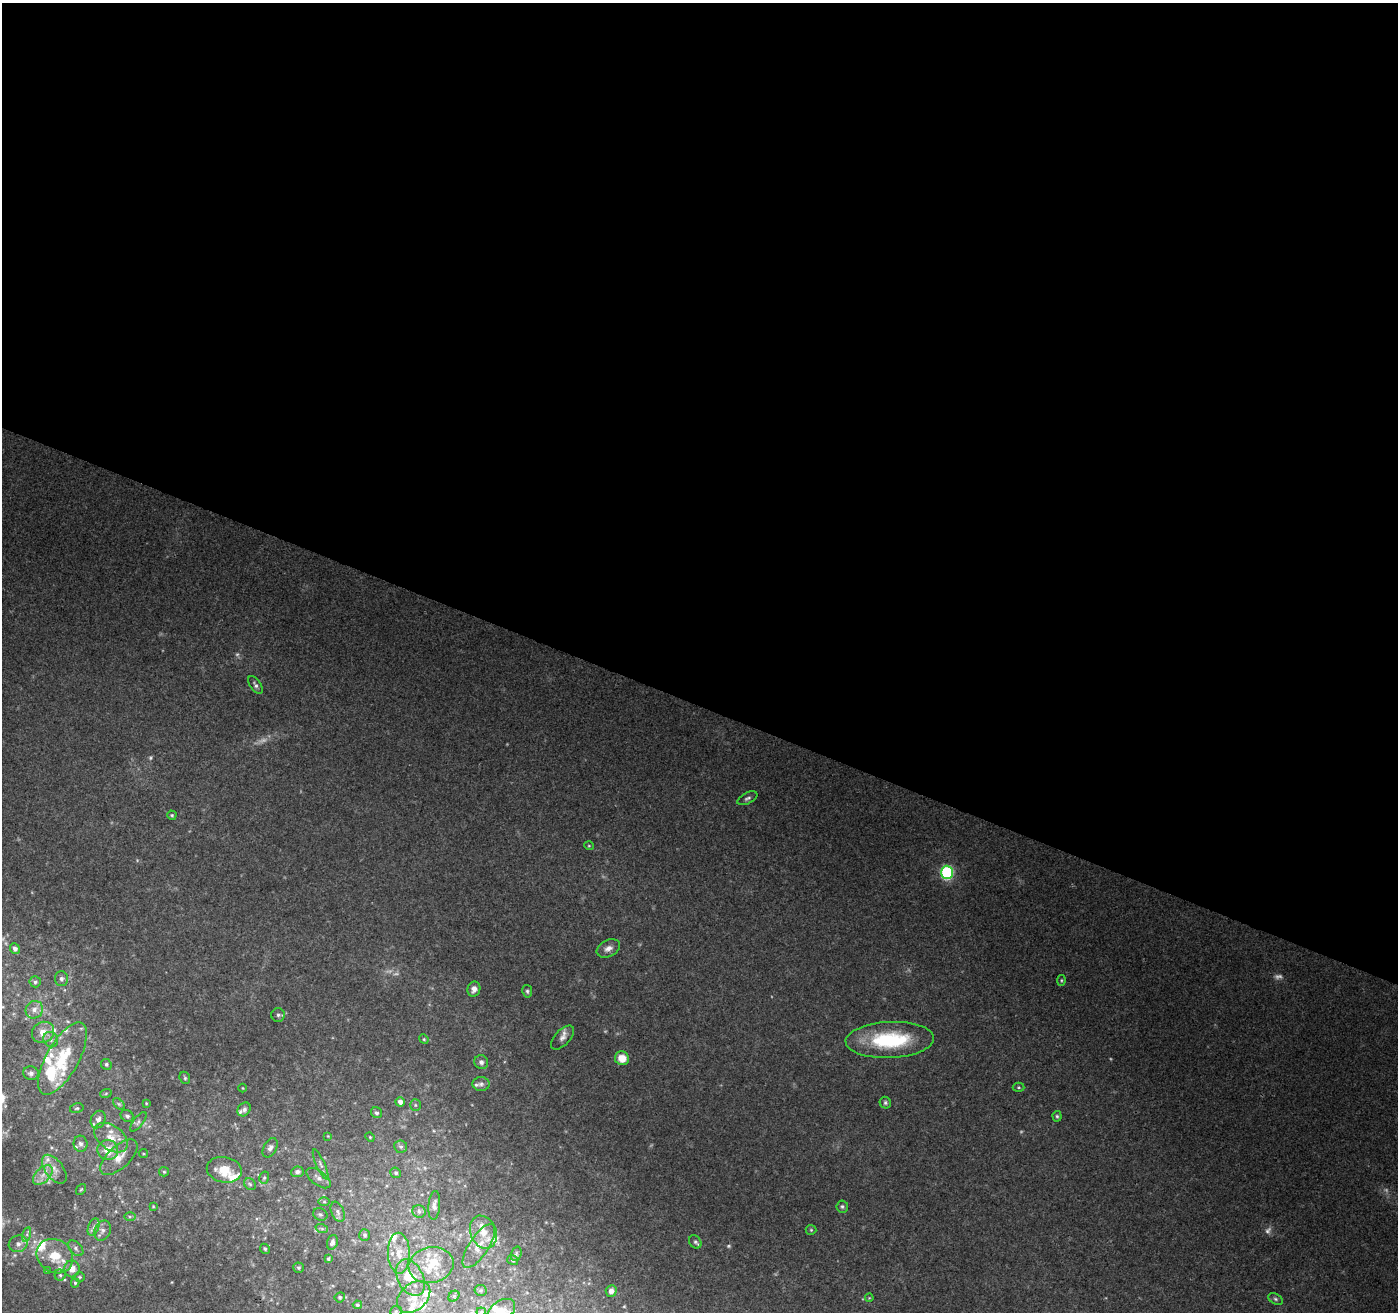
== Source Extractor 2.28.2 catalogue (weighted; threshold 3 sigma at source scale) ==
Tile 3 of 4 x 4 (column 3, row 1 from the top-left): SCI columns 2807-4202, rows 4206-5515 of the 5600 x 5726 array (HDU 1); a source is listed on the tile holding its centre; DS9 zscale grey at full resolution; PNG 1400 x 1314 px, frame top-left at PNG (2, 3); each listed source drawn as its Kron ellipse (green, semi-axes under 4 px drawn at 4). Shown black and unused: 54% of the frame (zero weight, under 3 of 4 exposures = <1% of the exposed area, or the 3 px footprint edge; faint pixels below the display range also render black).
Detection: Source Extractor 2.28.2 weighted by HDU 2 'WHT'; one run over the whole footprint, this tile lists its part. Background 0.128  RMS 0.006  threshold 0.027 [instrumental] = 3 sigma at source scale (4.5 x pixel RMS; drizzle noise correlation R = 1.50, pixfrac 1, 0.0396/0.0396 arcsec/px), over >= 5 px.
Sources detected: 152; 10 too faint to see at this stretch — neither listed nor drawn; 36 inside a brighter listed object's ellipse — not listed separately; the other 106 listed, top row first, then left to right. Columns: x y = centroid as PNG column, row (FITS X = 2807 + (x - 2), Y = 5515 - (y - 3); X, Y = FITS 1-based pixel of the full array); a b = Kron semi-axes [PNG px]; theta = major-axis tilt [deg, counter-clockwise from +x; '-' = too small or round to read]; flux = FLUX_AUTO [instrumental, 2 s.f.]
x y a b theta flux
255 685 10 5 -56 1.8
747 798 11 5 27 1.8
172 815 5 4 - 0.87
589 846 5 3 - 0.54
947 872 6 6 - 97
608 948 12 8 27 3.9
15 949 5 5 - 2.5
61 979 7 6 - 2.3
1061 980 5 4 - 0.73
35 982 5 5 - 1.4
474 989 7 6 - 3.4
527 991 6 5 - 1.2
34 1010 9 8 - 3.8
278 1015 7 7 - 1.6
43 1032 11 10 - 6.6
562 1038 14 7 47 3.7
424 1039 5 4 - 0.84
51 1040 8 7 - 2.2
890 1040 44 18 3 51
62 1058 40 16 61 29
622 1058 7 7 - 9.1
481 1062 7 6 - 2.1
106 1064 6 5 - 1.3
31 1073 8 6 -11 2.2
185 1078 6 5 - 1
481 1084 8 7 - 2
1019 1087 6 4 -2 0.84
243 1088 4 3 - 0.47
106 1093 6 3 20 0.73
400 1102 4 4 - 2.8
146 1103 4 4 - 0.64
885 1103 6 5 - 1.2
119 1104 7 4 -44 1
415 1105 6 5 - 0.89
77 1108 7 5 14 1.1
244 1109 7 6 - 1.7
376 1113 6 5 - 1.3
127 1116 7 5 -35 1.6
1057 1116 5 4 - 1
98 1119 9 7 66 3.2
138 1122 12 5 52 1.6
328 1136 4 4 - 0.47
370 1137 5 4 - 0.61
111 1138 19 12 -37 9
80 1144 8 7 - 1.9
401 1147 6 6 - 1.4
270 1148 10 6 61 2.4
108 1150 10 10 - 9.6
143 1154 4 2 - 0.57
119 1157 23 11 43 8.8
321 1164 16 4 -66 2.2
54 1169 16 9 -54 5.4
224 1170 18 12 -11 14
164 1172 5 4 - 0.77
297 1172 6 5 - 2.4
396 1173 6 5 - 1.2
43 1175 12 7 46 4.6
264 1178 6 5 - 1.1
319 1178 14 7 -37 3.5
250 1184 6 5 - 1.3
81 1189 6 4 52 0.71
324 1202 6 4 -1 0.91
434 1205 14 6 85 2.9
153 1206 4 3 - 0.55
842 1206 6 6 - 1.2
419 1211 6 6 - 1.8
338 1212 10 6 -68 2.3
320 1214 7 6 - 1.4
130 1217 6 4 0 0.99
93 1227 9 5 68 2.2
322 1229 6 4 -19 1
811 1230 5 5 - 0.81
103 1231 10 8 66 3.3
483 1232 17 13 -67 9.2
27 1234 7 4 73 1.5
365 1235 6 5 - 1.3
332 1242 7 5 73 2.3
695 1242 7 5 -50 1.3
18 1244 9 8 - 4.1
479 1246 25 9 57 8.2
76 1248 9 5 -47 2
265 1249 5 4 - 1.1
399 1253 20 11 -88 10
516 1254 7 5 73 1.1
55 1256 19 16 -34 16
328 1259 4 3 - 0.96
513 1260 5 4 - 1
431 1265 23 18 12 17
298 1268 5 5 - 0.97
72 1269 8 8 - 5.2
47 1271 3 3 - 0.6
60 1275 5 5 - 1.3
79 1277 5 5 - 0.92
410 1278 19 12 -63 15
75 1283 4 4 - 0.86
481 1290 6 5 - 1.1
611 1291 6 5 - 3.2
454 1296 6 5 - 1
340 1297 5 5 - 0.98
414 1297 19 13 41 10
869 1298 4 3 - 0.53
1275 1299 8 5 -28 1.4
357 1305 4 4 - 1
396 1311 6 5 - 1
501 1311 16 10 35 7.1
481 1312 5 4 - 0.93
Isophote crosses this tile's border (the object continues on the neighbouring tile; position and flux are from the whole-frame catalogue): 2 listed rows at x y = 501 1311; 481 1312